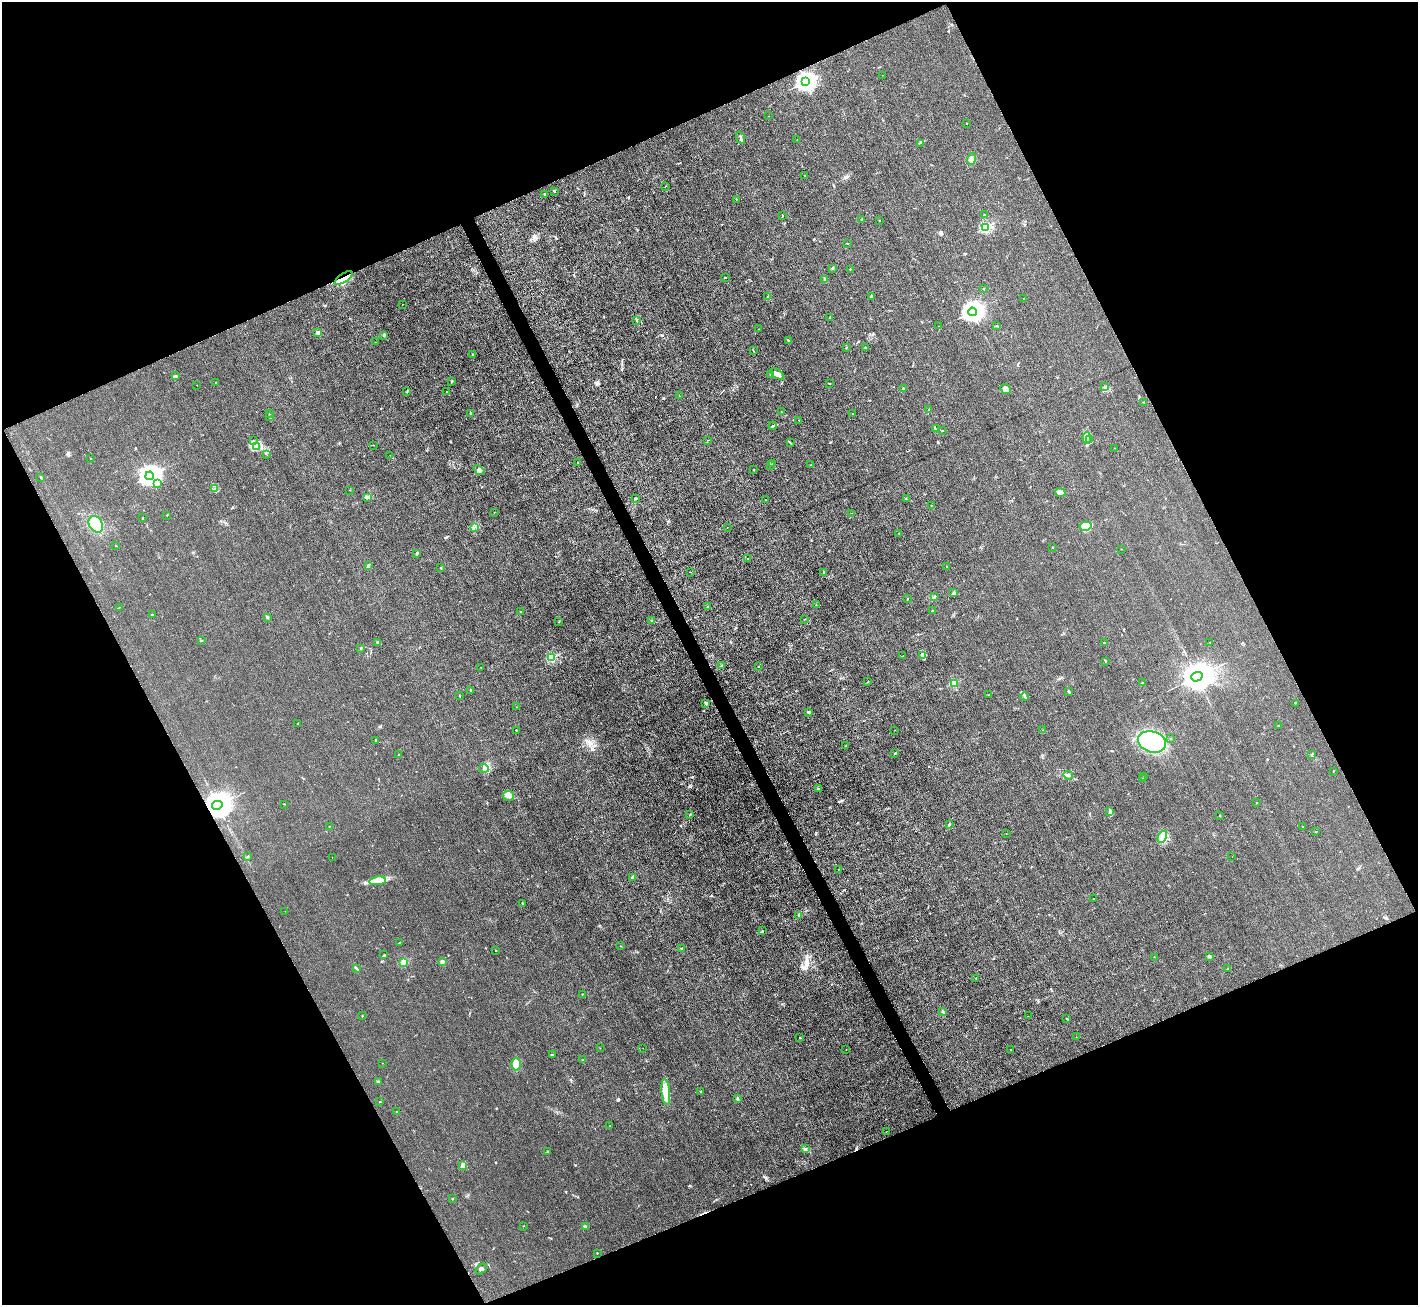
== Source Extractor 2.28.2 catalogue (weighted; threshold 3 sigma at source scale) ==
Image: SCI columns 1-5661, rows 289-5498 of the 5662 x 5651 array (HDU 1 of 3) = the unmasked area's bounding box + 8 px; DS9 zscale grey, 4 x 4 block average (1 PNG px = mean of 4 x 4 image px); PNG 1420 x 1307 px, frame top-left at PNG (2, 2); each listed source drawn as its Kron ellipse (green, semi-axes under 4 px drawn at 4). Shown black and unused: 45% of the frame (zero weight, under 3 of 4 exposures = <1% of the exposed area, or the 3 px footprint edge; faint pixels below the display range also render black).
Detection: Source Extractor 2.28.2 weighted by HDU 2 'WHT'. Background 0.0197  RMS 0.005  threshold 0.0225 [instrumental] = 3 sigma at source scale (4.5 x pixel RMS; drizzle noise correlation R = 1.50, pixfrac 1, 0.05/0.05 arcsec/px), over >= 5 px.
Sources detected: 261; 2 inside a brighter object's white glare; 3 cosmic-ray / hot-pixel residue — neither listed nor drawn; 8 coinciding with a brighter row at this scale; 11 inside a brighter listed object's ellipse — not listed separately; the other 237 listed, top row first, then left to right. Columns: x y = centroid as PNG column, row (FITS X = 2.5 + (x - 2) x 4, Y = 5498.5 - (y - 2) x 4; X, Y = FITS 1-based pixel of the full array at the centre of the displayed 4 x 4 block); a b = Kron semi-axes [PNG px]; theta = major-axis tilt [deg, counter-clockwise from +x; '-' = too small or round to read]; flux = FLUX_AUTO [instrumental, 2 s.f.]
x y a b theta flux
882 75 2 2 - 0.48
806 82 4 3 - 2100
769 116 2 2 - 0.73
967 123 2 2 - 0.79
741 138 6 2 -67 6.1
797 139 2 2 - 0.51
920 143 2 2 - 1.3
971 159 6 3 74 9.6
805 175 3 2 - 1.3
665 186 2 2 - 0.72
554 191 3 2 - 2.3
544 194 2 2 - 1
736 199 2 2 - 1.4
782 215 3 2 - 1.5
984 215 2 2 - 2.6
861 219 2 2 - 1.4
879 220 2 2 - 0.79
986 227 2 2 - 340
847 243 2 2 - 1.2
832 269 2 2 - 1.4
850 269 2 2 - 2
725 277 2 2 - 5.3
344 278 10 3 34 22
825 279 2 2 - 2.4
984 289 2 2 - 1.3
872 296 2 2 - 1.6
768 297 4 2 - 3.4
1024 298 2 2 - 1.1
402 304 2 2 - 0.61
972 312 4 3 - 2500
830 317 2 2 - 1.4
637 321 3 2 - 1.9
939 326 2 2 - 0.71
996 326 2 2 - 1.2
758 329 2 2 - 0.53
318 332 2 2 - 45
384 335 3 2 - 4.3
788 341 3 2 - 2.2
375 342 2 2 - 0.47
846 347 2 2 - 2.1
865 348 3 2 - 1.6
753 351 2 2 - 1.3
473 355 3 2 - 2.2
777 374 8 4 -36 16
176 375 2 2 - 1.5
770 375 2 2 - 1.5
451 381 2 2 - 2.7
216 382 2 2 - 1.9
829 383 2 2 - 2.4
197 385 2 2 - 0.63
1105 386 2 2 - 1.2
903 389 2 2 - 17
1006 389 6 4 -43 11
407 392 2 2 - 1.4
446 392 2 2 - 1.1
679 396 2 2 - 1
1144 402 2 2 - 1.6
929 410 2 2 - 1.7
781 412 2 2 - 1.1
270 413 2 2 - 1.8
470 414 2 2 - 1.6
853 414 2 2 - 1
270 417 3 2 - 4.3
799 420 2 2 - 2.7
773 426 4 2 - 3.3
935 429 3 2 - 3.2
942 430 2 2 - 2.8
1087 438 6 2 -86 7.1
253 440 2 2 - 1.1
708 440 2 2 - 0.83
1089 440 2 2 - 1.1
790 443 3 2 - 2
373 445 2 2 - 0.67
256 447 3 2 - 2.9
1114 448 2 2 - 1.2
267 455 2 2 - 0.65
390 455 2 2 - 1.7
90 458 2 2 - 1.4
578 463 2 2 - 0.99
772 464 2 2 - 0.61
770 465 2 2 - 1.2
811 465 3 2 - 1.5
754 469 2 2 - 1.5
479 470 6 4 -40 10
150 476 4 4 - 2800
41 477 2 2 - 1.5
158 484 2 2 - 4.9
215 489 2 2 - 1.3
350 490 2 2 - 0.98
1060 492 5 3 - 5.9
367 497 4 2 - 5.6
636 498 3 2 - 2.8
906 498 2 2 - 1.1
766 499 2 2 - 0.91
931 505 2 2 - 1.1
494 512 2 2 - 1
852 513 2 2 - 0.38
167 515 2 2 - 1.7
142 518 2 2 - 1
96 524 9 6 -58 47
1085 526 6 4 12 18
475 527 2 2 - 0.91
727 527 2 2 - 0.74
899 533 2 2 - 1.2
116 546 2 2 - 0.86
1052 547 2 2 - 0.95
1122 549 2 2 - 0.55
416 553 3 2 - 4
748 558 2 2 - 1.2
369 566 3 2 - 1.9
947 567 2 2 - 1.4
440 568 3 2 - 1.8
690 572 2 2 - 0.96
824 572 2 2 - 3
954 593 3 2 - 2.6
934 597 3 2 - 2.7
907 599 2 2 - 1.1
816 605 2 2 - 0.84
707 606 2 2 - 1.2
119 608 3 2 - 1.6
933 610 2 2 - 2.1
520 612 2 2 - 1.3
152 615 3 2 - 2
267 617 2 2 - 3.2
805 619 2 2 - 0.58
652 620 2 2 - 0.75
559 621 2 2 - 1.3
201 641 2 2 - 3.6
377 642 2 2 - 3.7
1210 642 2 2 - 0.71
1104 643 2 2 - 2.4
361 648 2 2 - 2.7
923 655 3 3 - 5.4
903 656 3 2 - 1.2
552 658 2 2 - 200
1106 661 2 2 - 1
721 666 2 2 - 1.7
481 667 2 2 - 0.63
759 667 2 2 - 2.1
1197 677 6 4 17 8000
868 682 2 2 - 1.1
954 683 2 2 - 130
1142 683 2 2 - 2
470 690 2 2 - 1.5
1069 691 2 2 - 1.8
988 695 2 2 - 0.7
459 696 2 2 - 0.97
1024 697 4 2 - 3.3
706 703 2 2 - 37
1295 703 2 2 - 0.9
517 707 2 2 - 1.8
809 712 3 2 - 4.3
298 724 3 2 - 1.3
1278 726 2 2 - 0.78
516 730 2 2 - 1.7
895 730 2 2 - 0.73
1042 730 2 2 - 0.62
1171 738 2 2 - 1
376 740 2 2 - 8.3
1152 742 14 10 -16 240
846 745 2 2 - 3.5
895 754 3 2 - 1.6
399 755 2 2 - 16
1312 755 3 2 - 2.2
484 768 5 3 - 6.6
1333 771 2 2 - 0.65
1068 775 5 2 - 5.9
1144 776 2 2 - 1.7
1143 779 2 2 - 0.96
819 789 3 2 - 2.4
508 796 6 5 - 12
1257 803 2 2 - 1.1
284 804 2 2 - 1.1
217 805 5 4 - 5300
1109 811 4 2 - 4.1
690 814 2 2 - 1.1
1220 816 2 2 - 1.2
949 825 3 2 - 3
329 826 2 2 - 0.65
1303 826 2 2 - 1
1315 832 2 2 - 0.94
1006 834 2 2 - 0.61
1162 837 6 2 62 9.1
248 856 2 2 - 1.2
332 857 2 2 - 0.5
1232 857 2 2 - 0.37
839 869 2 2 - 0.88
632 877 3 2 - 3.2
378 881 8 4 9 18
1093 899 2 2 - 0.65
523 903 3 2 - 3.1
285 911 2 2 - 0.46
799 915 4 2 - 4.1
762 931 2 2 - 1.9
399 942 3 2 - 1.8
620 946 2 2 - 1
681 948 2 2 - 4.8
495 951 2 2 - 0.81
384 955 4 2 - 2.4
1209 956 2 2 - 28
1154 957 2 2 - 1.4
404 962 3 3 - 14
442 962 2 2 - 51
356 968 4 2 - 3.5
1228 969 3 2 - 2.5
976 978 2 2 - 1.2
582 994 3 2 - 1.5
943 1012 2 2 - 2.2
362 1016 2 2 - 1.8
1028 1016 2 2 - 0.71
1067 1019 2 2 - 2.5
1076 1037 2 2 - 0.66
800 1038 2 2 - 1.6
600 1048 2 2 - 0.69
643 1048 2 2 - 0.45
846 1050 2 2 - 0.83
1011 1050 2 2 - 0.58
552 1054 3 2 - 1.5
583 1060 2 2 - 0.67
383 1063 2 2 - 0.56
516 1064 6 5 - 23
378 1082 3 2 - 2.2
701 1091 2 2 - 1
666 1092 13 4 -84 24
737 1099 2 2 - 2.4
379 1102 2 2 - 1.2
396 1111 2 2 - 0.68
610 1126 2 2 - 0.85
886 1131 2 2 - 0.41
805 1149 3 2 - 2.3
547 1152 2 2 - 12
463 1165 4 3 - 7.9
452 1199 2 2 - 4
523 1226 2 2 - 1.1
585 1226 4 2 - 3.7
597 1253 2 2 - 1.2
481 1269 6 3 40 7.1
Overlapping masked pixels (flux is a lower limit): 2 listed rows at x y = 344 278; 217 805
Diffuse or blended objects may show on this block-average render without a row.